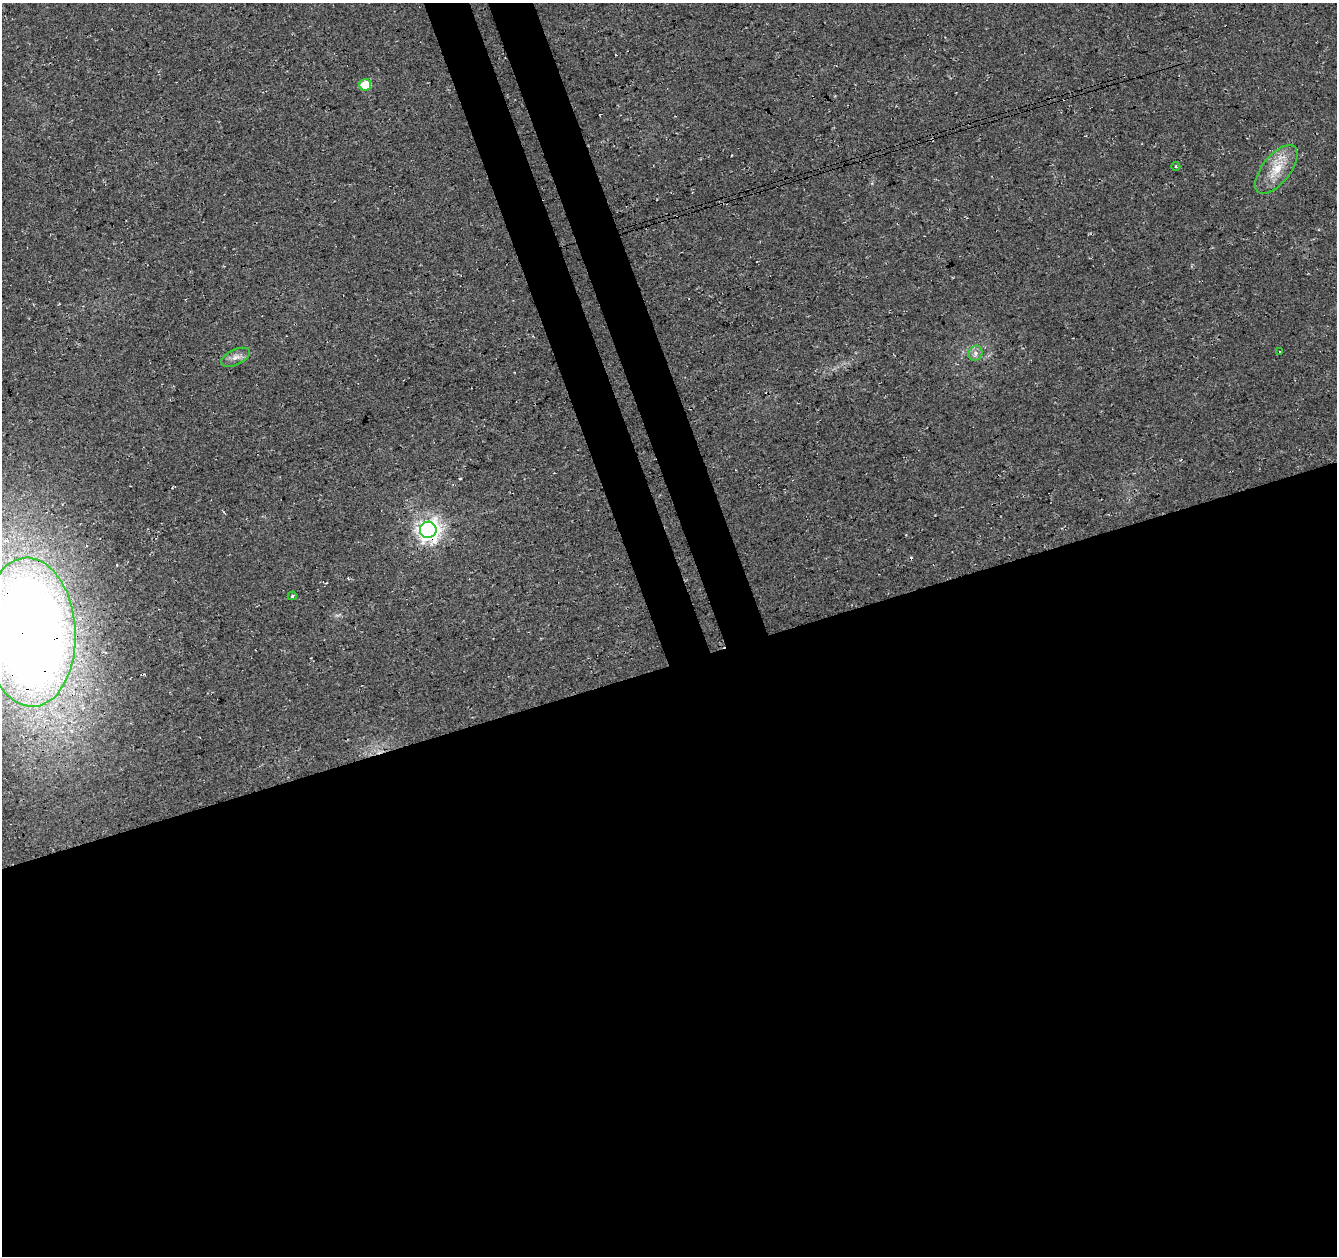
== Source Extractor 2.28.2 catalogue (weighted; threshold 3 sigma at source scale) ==
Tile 15 of 4 x 4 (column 3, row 4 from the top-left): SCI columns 2724-4058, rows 84-1337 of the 5449 x 5237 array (HDU 1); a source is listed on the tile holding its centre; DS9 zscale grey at full resolution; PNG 1339 x 1258 px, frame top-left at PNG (2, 3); each listed source drawn as its Kron ellipse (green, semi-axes under 4 px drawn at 4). Shown black and unused: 51% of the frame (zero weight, under 3 of 4 exposures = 5% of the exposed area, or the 3 px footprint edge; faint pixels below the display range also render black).
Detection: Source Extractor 2.28.2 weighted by HDU 2 'WHT'; one run over the whole footprint, this tile lists its part. Background 0.0307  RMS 0.0081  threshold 0.0362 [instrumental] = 3 sigma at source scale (4.5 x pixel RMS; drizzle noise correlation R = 1.50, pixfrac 1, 0.0396/0.0396 arcsec/px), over >= 5 px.
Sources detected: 9; all 9 listed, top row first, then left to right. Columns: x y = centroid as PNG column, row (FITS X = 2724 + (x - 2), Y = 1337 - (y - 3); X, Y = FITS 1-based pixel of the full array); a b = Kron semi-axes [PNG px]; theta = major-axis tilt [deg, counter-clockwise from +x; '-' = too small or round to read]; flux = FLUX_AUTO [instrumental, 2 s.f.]
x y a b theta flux
365 85 6 5 - 20
1176 166 4 3 - 1.5
1276 169 29 14 52 19
1280 352 3 2 - 0.72
975 353 8 6 68 3.1
236 357 15 7 26 5.2
428 530 8 8 - 530
292 596 4 3 - 2.4
29 632 75 46 -87 1500
Overlapping masked pixels (flux is a lower limit): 2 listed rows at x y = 428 530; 29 632
Isophote crosses this tile's border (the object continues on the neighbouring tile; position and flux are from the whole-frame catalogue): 1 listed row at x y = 29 632